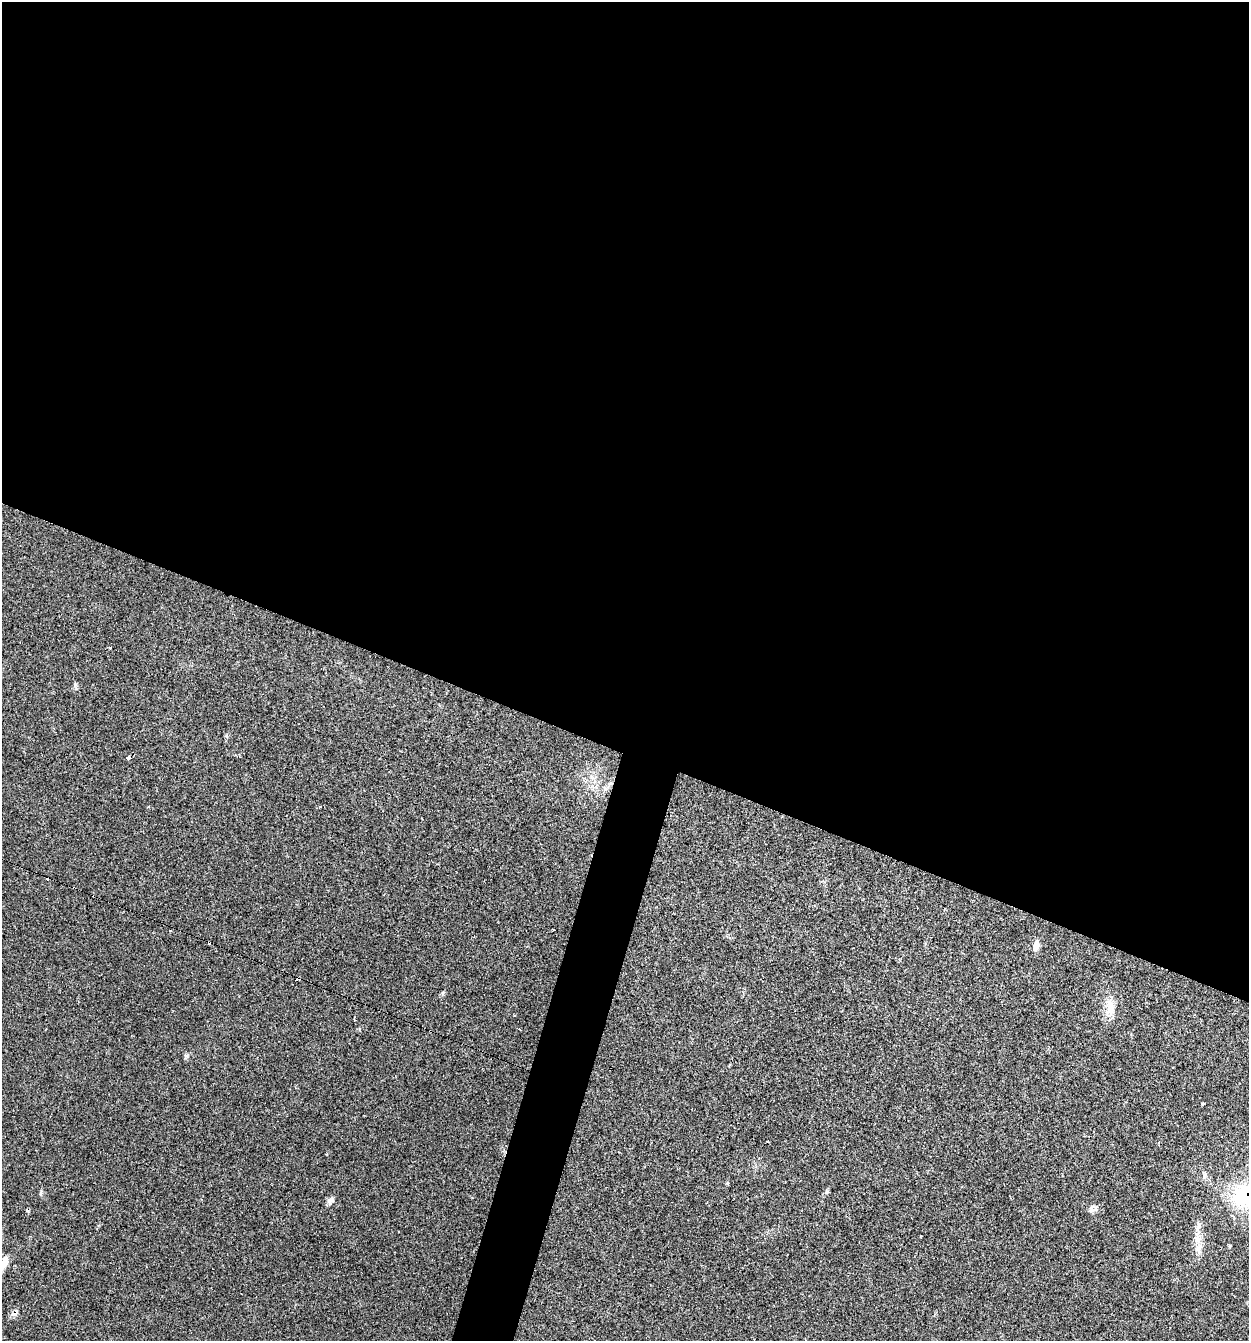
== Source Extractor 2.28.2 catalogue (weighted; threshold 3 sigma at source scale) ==
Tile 3 of 4 x 4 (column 3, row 1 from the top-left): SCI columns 2624-3870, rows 4023-5361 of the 5375 x 5361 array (HDU 1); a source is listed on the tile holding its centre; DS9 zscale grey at full resolution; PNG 1251 x 1343 px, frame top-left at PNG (2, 2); no overlay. Shown black and unused: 58% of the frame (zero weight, under 2 of 3 exposures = <1% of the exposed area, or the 3 px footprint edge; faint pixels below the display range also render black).
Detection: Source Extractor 2.28.2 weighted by HDU 2 'WHT'; one run over the whole footprint, this tile lists its part. Background 0.0712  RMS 0.0074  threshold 0.0332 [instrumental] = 3 sigma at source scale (4.5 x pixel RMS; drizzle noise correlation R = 1.50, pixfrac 1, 0.05/0.05 arcsec/px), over >= 5 px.
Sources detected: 20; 4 cosmic-ray / hot-pixel residue — not listed; the other 16 listed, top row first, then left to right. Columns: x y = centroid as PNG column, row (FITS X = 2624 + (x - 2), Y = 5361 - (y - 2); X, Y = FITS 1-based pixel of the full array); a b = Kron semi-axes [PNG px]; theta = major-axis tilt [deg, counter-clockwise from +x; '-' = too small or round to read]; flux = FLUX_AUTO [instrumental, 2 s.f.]
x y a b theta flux
129 758 4 3 - 4.1
320 807 3 3 - 0.89
553 929 3 2 - 0.62
1036 945 13 7 83 4.3
1110 1007 24 10 -85 9.3
186 1056 6 4 -20 1
1203 1103 3 3 - 5.8
1205 1175 9 5 70 1.8
826 1192 6 4 70 1.1
1247 1196 35 29 -14 70
330 1200 11 7 55 2.7
1092 1209 11 7 -17 3.1
1198 1226 9 4 82 2.3
1199 1248 18 5 77 5
3 1263 38 9 59 13
14 1314 11 6 17 2.7
Overlapping masked pixels (flux is a lower limit): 2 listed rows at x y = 1247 1196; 14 1314
Isophote crosses this tile's border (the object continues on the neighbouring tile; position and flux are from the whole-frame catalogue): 2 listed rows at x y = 1247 1196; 3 1263
Unlisted compact peaks at least as high as the median listed source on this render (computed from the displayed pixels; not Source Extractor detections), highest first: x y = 75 684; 41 1192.